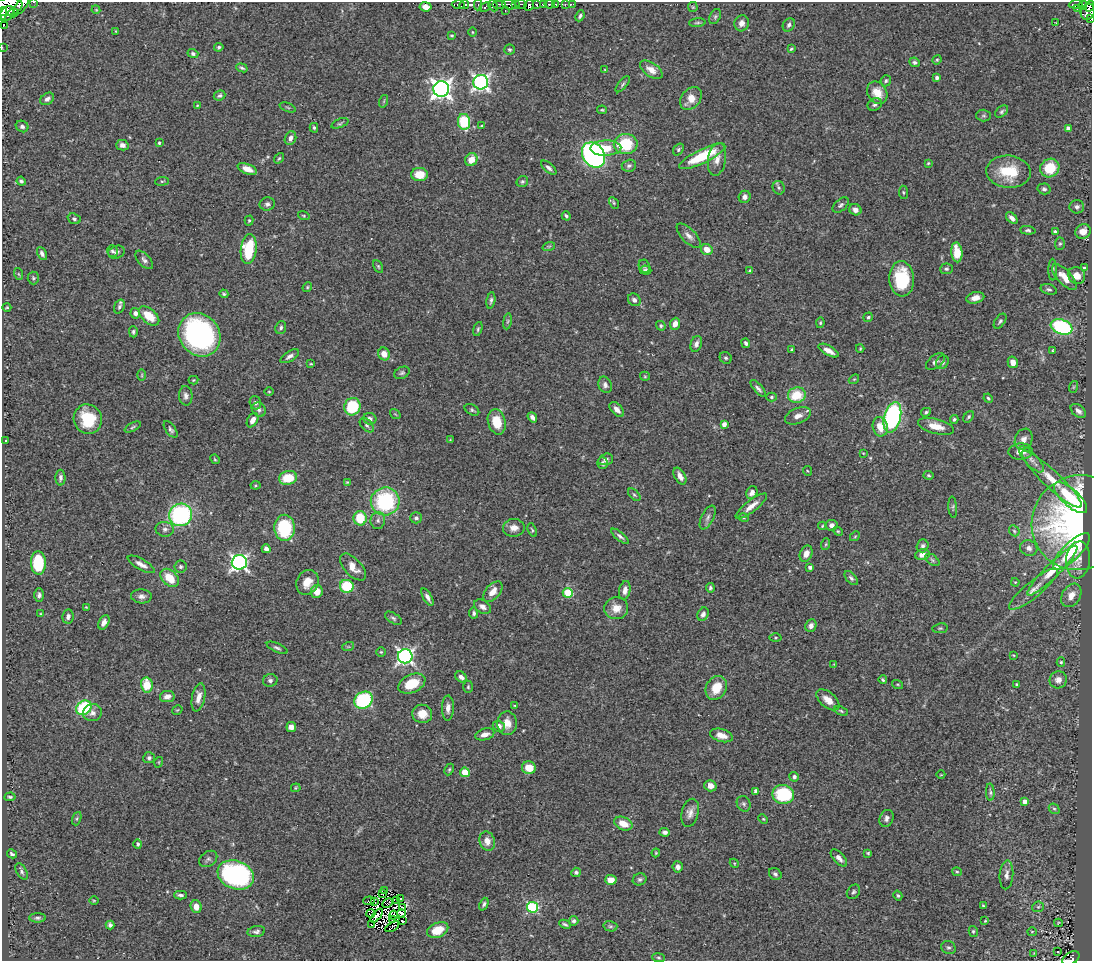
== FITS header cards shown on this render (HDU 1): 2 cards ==
NAXIS1  =                 1090
NAXIS2  =                  959

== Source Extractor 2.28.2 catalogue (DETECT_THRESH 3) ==
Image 1090 x 959 px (HDU 1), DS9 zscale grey, 1 PNG px = 1 image px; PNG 1094 x 963 px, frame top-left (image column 1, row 959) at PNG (2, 2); each listed source drawn as its Kron ellipse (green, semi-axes under 4 px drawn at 4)
Background 0.665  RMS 0.023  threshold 0.0679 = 3 sigma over >= 5 px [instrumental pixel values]
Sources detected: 407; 7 with non-positive FLUX_AUTO (blend fragments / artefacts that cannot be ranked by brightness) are neither listed nor drawn; the other 400 listed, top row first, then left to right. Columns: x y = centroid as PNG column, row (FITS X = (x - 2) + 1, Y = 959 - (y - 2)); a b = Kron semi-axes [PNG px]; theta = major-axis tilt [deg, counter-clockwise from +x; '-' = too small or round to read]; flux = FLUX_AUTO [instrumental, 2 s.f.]
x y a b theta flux
34 2 3 2 - 97
500 4 7 2 0 130
509 4 7 5 -19 210
516 4 3 3 - 57
521 4 6 3 -6 100
543 4 4 3 - 200
550 4 5 3 - 190
555 4 3 3 - 200
565 4 3 2 - 28
573 4 4 2 - 5
1076 4 7 3 6 110
458 5 7 3 0 170
464 5 5 3 - 240
478 5 5 3 - 53
529 5 5 5 - 460
536 5 4 3 - 10
1083 5 4 3 - 66
21 6 11 5 51 680
493 6 6 4 -52 100
1090 6 5 3 - 120
6 7 16 9 11 2100
426 7 6 4 -8 4.3
485 7 6 4 26 180
693 7 5 5 - 2
1077 9 3 2 - 7.2
96 10 4 3 - 1.2
505 11 3 2 - 83
1088 12 8 7 - 310
8 13 8 6 40 810
13 13 5 4 - 240
2 14 7 2 80 500
580 16 6 4 66 3
715 17 8 5 64 2.9
1091 19 4 2 - 16
697 23 8 3 5 2.3
742 23 8 7 - 8.3
1056 23 3 2 - 0.78
4 25 2 2 - 15
789 25 7 5 57 4
116 31 4 3 - 1.2
472 32 4 3 - 1.3
452 35 4 3 - 1.9
2 47 2 2 - 5.1
219 47 4 4 - 3
791 49 4 3 - 1.9
509 50 5 5 - 2.6
193 54 5 4 - 3.7
937 60 5 4 - 1.9
914 62 5 4 - 3.7
242 68 6 3 -21 2.7
605 69 4 2 - 1.1
651 70 13 7 -35 13
937 78 4 4 - 3.8
886 81 6 5 - 2.7
481 82 7 7 - 480
623 84 10 4 50 2.8
441 89 8 8 - 830
877 93 12 9 -58 20
219 96 6 5 - 3.4
691 98 13 9 52 19
47 99 7 5 35 5.9
384 101 6 4 72 1.8
875 104 7 6 - 4.4
197 105 3 3 - 1.2
288 107 8 2 -22 1.9
602 110 5 4 - 1.6
1002 111 7 5 41 2.9
984 116 7 6 - 3
464 122 8 6 -79 72
340 123 9 4 20 2.9
22 126 6 5 - 4.9
481 126 4 3 - 1.4
314 128 5 3 - 2.6
1068 128 4 4 - 8.7
290 138 7 5 67 7.8
159 143 4 3 - 2.1
626 144 12 10 2 66
122 145 6 5 - 6.7
606 148 15 7 1 31
678 149 6 4 53 2.6
593 155 13 10 -56 430
702 156 25 7 26 68
279 158 6 4 53 2.2
717 159 16 9 80 12
471 160 7 6 - 17
928 163 4 3 - 1.7
629 166 7 6 - 3.9
549 168 9 4 -42 4.8
1050 168 10 9 - 42
247 169 10 5 -22 15
1009 172 22 16 -5 53
419 175 8 6 -3 27
21 181 5 3 - 3.4
162 181 7 3 7 1.8
522 182 6 5 - 3.1
779 188 7 6 - 3.2
1044 189 6 5 - 3.8
903 192 7 4 -82 2.2
745 197 6 6 - 5.7
614 203 6 4 -61 2.2
267 204 7 6 - 4.6
841 205 9 5 42 3.9
1077 207 7 6 - 4.6
855 210 6 5 - 7.5
304 216 6 4 -18 1.9
566 216 4 3 - 2.8
1012 218 7 4 -46 7.2
74 219 7 5 -21 3.3
249 220 5 4 - 2.3
1028 230 8 4 -5 3
1083 231 8 7 - 14
1055 232 3 3 - 3.6
689 236 15 7 -46 8.8
1060 244 6 5 - 2.5
549 246 6 4 18 2.4
249 249 15 8 83 75
707 249 6 5 - 15
112 251 6 5 - 2.8
116 252 8 6 18 4.6
957 252 10 5 -84 30
42 254 7 4 -62 4.6
144 260 11 6 -47 5.3
378 266 7 4 -63 2.1
644 266 7 5 -65 3
1084 268 4 4 - 3.7
946 269 6 5 - 3.1
646 270 6 4 -6 3.9
750 270 4 3 - 1.5
1053 270 11 4 -89 3.1
19 274 6 4 -69 1.8
1077 276 9 8 - 14
1064 277 16 7 -46 19
33 278 6 5 - 2.7
902 279 17 12 -86 88
307 287 5 4 - 1.8
1049 289 8 5 -16 3.5
224 294 4 3 - 2.2
975 298 9 5 13 10
491 300 8 4 80 3.4
634 300 7 6 - 5.8
7 307 4 3 - 1.7
119 307 7 5 71 4.1
135 313 5 5 - 5.2
149 316 12 7 -41 28
868 317 5 4 - 3
507 321 8 4 81 2.7
1000 321 8 5 54 3.5
820 323 5 4 - 2.3
675 324 6 5 - 11
661 326 5 4 - 2.3
1062 327 11 7 -20 170
281 328 7 5 70 3.2
478 329 7 4 72 2.7
133 332 5 4 - 3.2
199 335 23 20 -52 340
746 343 5 3 - 3.6
696 344 8 5 70 6.4
860 348 4 3 - 1.7
792 349 3 3 - 1.7
829 351 11 5 -29 12
1053 351 3 2 - 1.6
384 354 6 5 - 13
290 356 10 5 32 5.9
726 358 6 5 - 2.8
935 362 11 6 38 5.3
942 362 7 6 - 4.9
1013 362 6 5 - 13
311 364 3 3 - 1.5
402 373 8 5 26 3.4
142 375 6 4 89 1.9
645 376 5 4 - 1.8
854 379 5 4 - 1.8
193 380 5 4 - 1.5
605 385 8 6 -67 5.9
1073 387 6 3 71 1.7
758 389 11 4 -48 5
269 391 5 3 - 1.4
797 395 9 7 17 45
186 396 9 6 -86 6.2
771 397 5 4 - 2.6
988 398 5 3 - 2.1
255 403 7 5 -71 4.4
352 407 9 8 - 85
617 409 9 5 -47 8.6
259 410 7 6 - 4.5
472 410 8 5 -29 2.7
1078 411 9 5 -40 6.8
926 412 5 3 - 2.9
395 414 6 3 -34 1.5
798 416 13 8 22 11
532 417 5 4 - 5.1
892 417 16 8 76 260
969 417 6 4 52 2.5
88 419 15 14 - 48
370 419 6 6 - 5.1
954 419 4 3 - 2.4
253 420 8 5 59 9.8
497 422 13 8 -76 33
724 424 4 4 - 8.5
367 425 8 5 -45 3.8
936 426 18 7 -14 21
133 427 9 3 26 2.4
880 427 9 7 -76 20
171 430 9 5 -53 4.2
1024 439 11 8 67 9.1
6 440 3 2 - 1.4
450 440 4 4 - 1.3
1021 451 12 8 3 14
863 453 4 3 - 1
215 459 5 4 - 1.8
606 459 7 5 17 5.5
1031 459 17 6 -46 9.7
602 463 6 5 - 4
808 471 5 3 - 1.3
929 475 5 4 - 2
680 476 9 5 -61 10
60 478 8 5 89 4.8
288 478 9 7 12 38
1052 479 40 8 -43 36
347 482 4 3 - 1.3
256 485 5 3 - 1.7
752 493 7 5 63 7.1
634 495 8 4 -45 2.9
1071 498 21 8 -42 69
385 501 14 14 - 140
751 506 19 5 38 13
953 507 11 3 -86 2.4
181 515 11 11 - 210
708 517 13 6 63 6.1
360 518 7 6 - 46
416 518 6 5 - 4.8
744 518 5 3 - 1.4
378 520 8 7 - 5.3
1079 523 48 46 48 500
832 525 6 5 - 6.9
822 526 4 4 - 1.4
285 528 13 10 -88 120
514 528 11 9 4 11
165 529 9 7 -3 6.2
532 530 7 4 -70 2.1
838 531 5 4 - 1.7
1014 531 6 4 -47 2.8
620 536 10 4 -39 4.5
855 536 5 4 - 1.7
826 544 6 4 71 2
923 546 6 6 - 4.3
1029 548 9 7 -26 7.6
266 549 4 4 - 6.1
1071 551 24 8 44 79
806 554 8 6 65 11
922 555 7 5 15 8.4
932 560 8 4 -39 3.1
1078 560 18 12 84 17
239 562 7 7 - 490
38 563 11 7 -88 85
141 564 15 5 -29 9.4
181 567 6 6 - 3.3
353 567 16 8 -47 16
810 567 4 3 - 4.9
1052 571 34 7 45 30
170 578 10 7 -45 33
851 578 8 5 -49 3.9
307 582 13 10 61 22
1015 582 4 3 - 1.4
347 586 7 6 - 69
710 588 5 4 - 3
1033 589 31 8 39 19
625 590 9 5 79 8.1
317 591 6 5 - 19
493 592 12 7 49 14
568 593 5 4 - 74
39 595 7 5 90 4.4
1071 595 12 9 58 15
141 596 10 7 -2 7.1
427 597 10 4 -61 6
86 607 3 2 - 1.1
482 607 9 6 -31 7.2
616 608 12 11 - 19
474 613 5 4 - 3.7
41 614 4 3 - 1.4
703 614 7 5 63 4.7
68 616 7 5 81 5.5
393 618 9 5 -32 3.4
104 622 7 5 61 8.8
811 626 6 5 - 7.4
940 628 8 5 8 2.6
775 637 6 3 0 1.7
348 647 6 4 18 1.9
277 648 11 4 -24 3.7
381 652 4 4 - 2
1013 655 4 3 - 1.3
405 656 7 7 - 470
1061 662 4 4 - 2.1
834 664 3 3 - 1.1
461 677 6 5 - 5.9
270 680 7 6 - 4.5
883 680 4 3 - 2.3
1058 680 9 8 - 9.8
412 683 14 9 24 42
897 684 6 3 -19 1.4
1017 684 3 3 - 2.8
147 685 7 6 - 37
468 687 6 5 - 2.5
716 688 12 10 59 33
167 697 7 5 10 8.6
198 697 14 6 79 13
363 700 9 8 - 170
828 700 13 7 -40 15
515 705 4 2 - 1.4
84 708 8 6 37 110
448 708 12 6 89 9.5
177 710 6 3 32 1.3
841 711 7 4 -26 2.4
92 713 9 8 - 8
422 714 10 9 - 20
507 723 12 10 88 16
499 726 6 5 - 8.2
291 727 5 5 - 9.9
485 734 10 5 16 8.9
721 735 12 6 -16 15
149 758 6 5 - 4.1
159 762 5 3 - 1.4
529 768 7 6 - 25
449 769 6 4 63 2.3
465 772 5 4 - 32
941 775 4 3 - 1.1
794 777 5 4 - 4
710 786 6 5 - 8.6
296 788 5 4 - 1.9
756 791 4 4 - 7.7
990 792 8 4 -87 3.1
783 794 11 9 -11 88
10 797 5 3 - 2.7
1024 801 4 4 - 7.7
744 804 8 6 -64 4.5
1054 809 6 5 - 2.5
690 813 14 8 76 10
886 818 9 6 66 5.7
77 819 7 4 71 2.2
763 819 5 4 - 1.8
623 824 9 6 -24 22
665 832 5 4 - 5.1
487 841 10 7 -73 14
138 844 5 4 - 3
656 853 4 3 - 1.7
868 853 3 3 - 1.8
12 854 5 3 - 2.6
839 858 11 5 -48 8
208 859 10 7 35 4.7
734 863 5 4 - 1.6
678 867 5 5 - 7.4
22 871 9 5 -63 4.1
576 872 4 4 - 3.1
957 872 5 4 - 1.8
775 874 7 5 -38 3.8
236 875 19 14 -20 280
1006 875 14 7 86 8.5
640 879 7 6 - 3.3
611 880 6 5 - 15
385 891 2 2 - 0.95
853 892 8 6 51 3.4
383 894 2 2 - 0.82
180 895 6 3 -2 3.7
898 896 5 4 - 2.4
401 898 4 2 - 0.71
94 900 5 3 - 1.3
397 900 3 2 - 0.13
369 901 6 2 3 0.21
374 901 3 2 - 1.1
387 903 5 2 - 0.97
484 904 6 4 67 3.5
983 906 3 3 - 2.3
196 907 6 5 - 13
402 907 4 2 - 1.6
532 907 5 5 - 170
1038 907 6 5 - 2.5
401 913 4 3 - 4.1
371 914 4 2 - 0.22
394 915 4 2 - 3.2
377 916 8 3 50 0.5
37 918 8 4 0 3.6
392 920 3 2 - 1.6
402 921 4 2 - 0.46
574 921 5 4 - 3.3
985 921 3 2 - 1.4
1058 923 4 2 - 1.5
372 924 4 2 - 4.6
565 924 6 3 -25 2.8
110 925 4 4 - 3.7
610 926 7 5 -14 2.6
392 927 8 2 32 1.6
438 930 11 7 24 29
256 931 9 5 12 4.4
973 931 5 4 - 2.3
1032 932 5 4 - 1.6
948 947 7 6 - 3.5
1058 952 2 2 - 1.3
1034 953 3 2 - 1.1
659 958 6 4 -8 2.3
1071 958 9 6 31 76
At the frame edge (FLAGS 8, measured only in part): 7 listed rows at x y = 34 2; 21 6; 6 7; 2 14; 1091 19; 2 47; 1071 958
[7 non-positive-flux detections neither listed nor drawn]